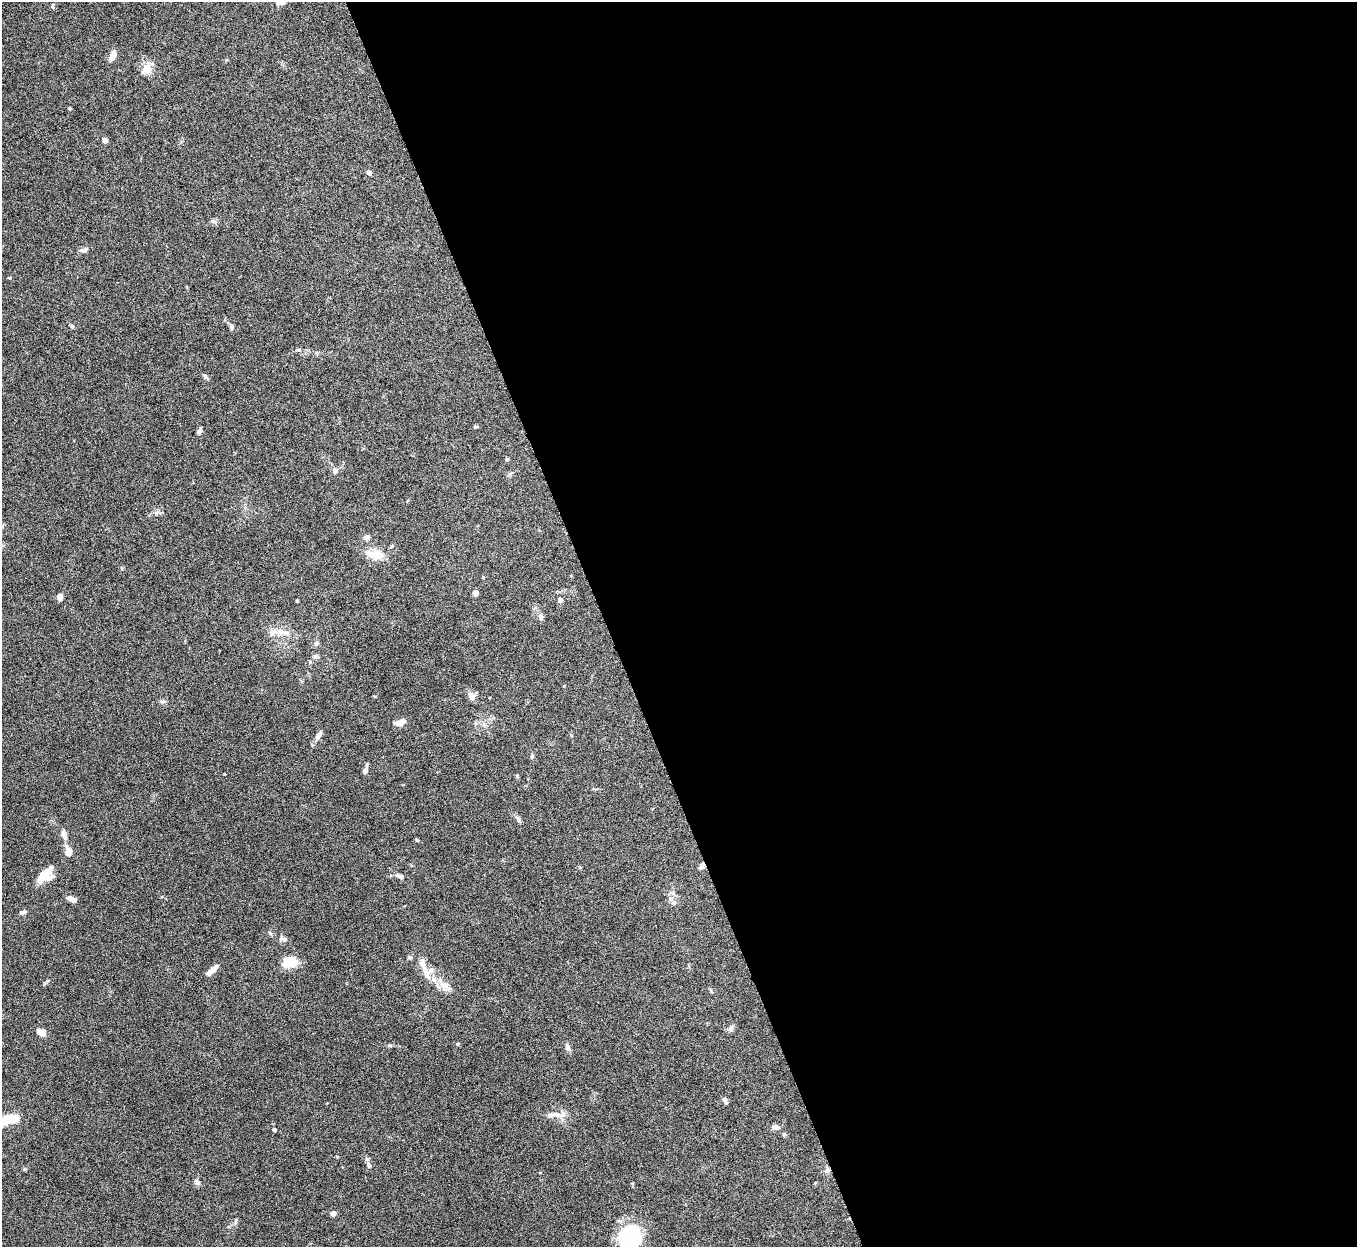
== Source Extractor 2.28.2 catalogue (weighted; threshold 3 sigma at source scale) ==
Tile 8 of 4 x 4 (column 4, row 2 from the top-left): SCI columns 4066-5420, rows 2641-3885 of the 5424 x 5404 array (HDU 1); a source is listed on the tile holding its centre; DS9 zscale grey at full resolution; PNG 1359 x 1249 px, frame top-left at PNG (2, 2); no overlay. Shown black and unused: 55% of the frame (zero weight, under 5 of 10 exposures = <1% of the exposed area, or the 3 px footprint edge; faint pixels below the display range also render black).
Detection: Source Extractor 2.28.2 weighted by HDU 2 'WHT'; one run over the whole footprint, this tile lists its part. Background 0.161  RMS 0.0059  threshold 0.0241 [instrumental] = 3 sigma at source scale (4.09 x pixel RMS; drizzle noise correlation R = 1.36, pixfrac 0.8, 0.05/0.05 arcsec/px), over >= 5 px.
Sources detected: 72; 5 inside a brighter listed object's ellipse — not listed separately; the other 67 listed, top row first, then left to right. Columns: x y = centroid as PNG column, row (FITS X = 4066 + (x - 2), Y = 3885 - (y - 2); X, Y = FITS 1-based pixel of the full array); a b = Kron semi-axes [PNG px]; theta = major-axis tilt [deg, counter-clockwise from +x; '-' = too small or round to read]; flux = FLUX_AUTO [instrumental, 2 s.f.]
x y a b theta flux
53 6 8 3 86 0.74
113 56 11 6 73 4.2
147 69 14 11 55 5.5
69 108 4 3 - 0.57
105 140 4 4 - 4.3
369 173 6 5 - 1.7
213 221 8 6 -16 1.3
84 250 9 6 24 1.9
72 326 6 4 -61 0.91
231 326 8 6 -57 1.2
298 350 8 4 0 1.1
205 376 8 5 -62 1.1
476 427 7 3 7 0.66
200 431 6 5 - 1.6
507 459 5 4 - 0.61
335 471 7 6 - 1.4
156 513 7 6 - 1.5
367 537 8 7 - 1.6
392 546 6 3 70 0.59
375 554 24 12 -10 7.9
483 577 4 3 - 0.46
476 593 5 4 - 3.4
60 597 6 5 - 3.1
560 600 4 4 - 2.6
297 601 3 2 - 0.6
540 617 7 4 -90 1
282 632 23 9 -12 6.2
316 644 6 4 45 0.92
315 656 8 5 30 1.2
310 662 5 5 - 0.67
472 696 12 7 -60 2.9
163 701 8 4 -8 0.97
400 722 11 6 16 5
318 735 13 6 61 2.6
532 756 6 4 76 0.88
367 765 7 3 86 0.67
365 771 6 5 - 1.8
518 820 14 4 -58 1.4
64 834 13 6 -72 2.6
417 840 5 4 - 0.63
68 851 11 7 -75 4.6
702 866 9 5 48 2
45 874 21 11 45 10
399 876 12 6 -14 1.9
74 900 6 5 - 2.6
674 903 7 7 - 1.7
23 912 8 4 5 1.2
270 933 6 4 -45 0.82
281 939 9 6 55 1.7
410 957 5 5 - 1.3
290 962 16 11 12 10
212 970 20 5 42 2.9
426 973 21 8 -65 5.5
443 985 18 11 -46 6.5
731 1028 9 5 70 1.4
43 1033 9 7 -89 2.4
457 1044 5 4 - 0.72
567 1047 9 6 -67 1.7
725 1100 10 4 -72 1
557 1114 20 7 -8 4.4
7 1120 22 8 13 18
776 1127 11 7 -13 2.2
274 1130 4 3 - 1.8
369 1165 8 5 -79 1.2
197 1182 8 7 - 1.5
333 1213 4 4 - 4.1
630 1237 23 20 70 44
Overlapping masked pixels (flux is a lower limit): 1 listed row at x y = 702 866
Isophote crosses this tile's border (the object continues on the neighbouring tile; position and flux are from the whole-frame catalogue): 2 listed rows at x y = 7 1120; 630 1237
Unlisted compact peaks at least as high as the median listed source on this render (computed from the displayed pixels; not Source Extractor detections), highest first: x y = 224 774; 389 1045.